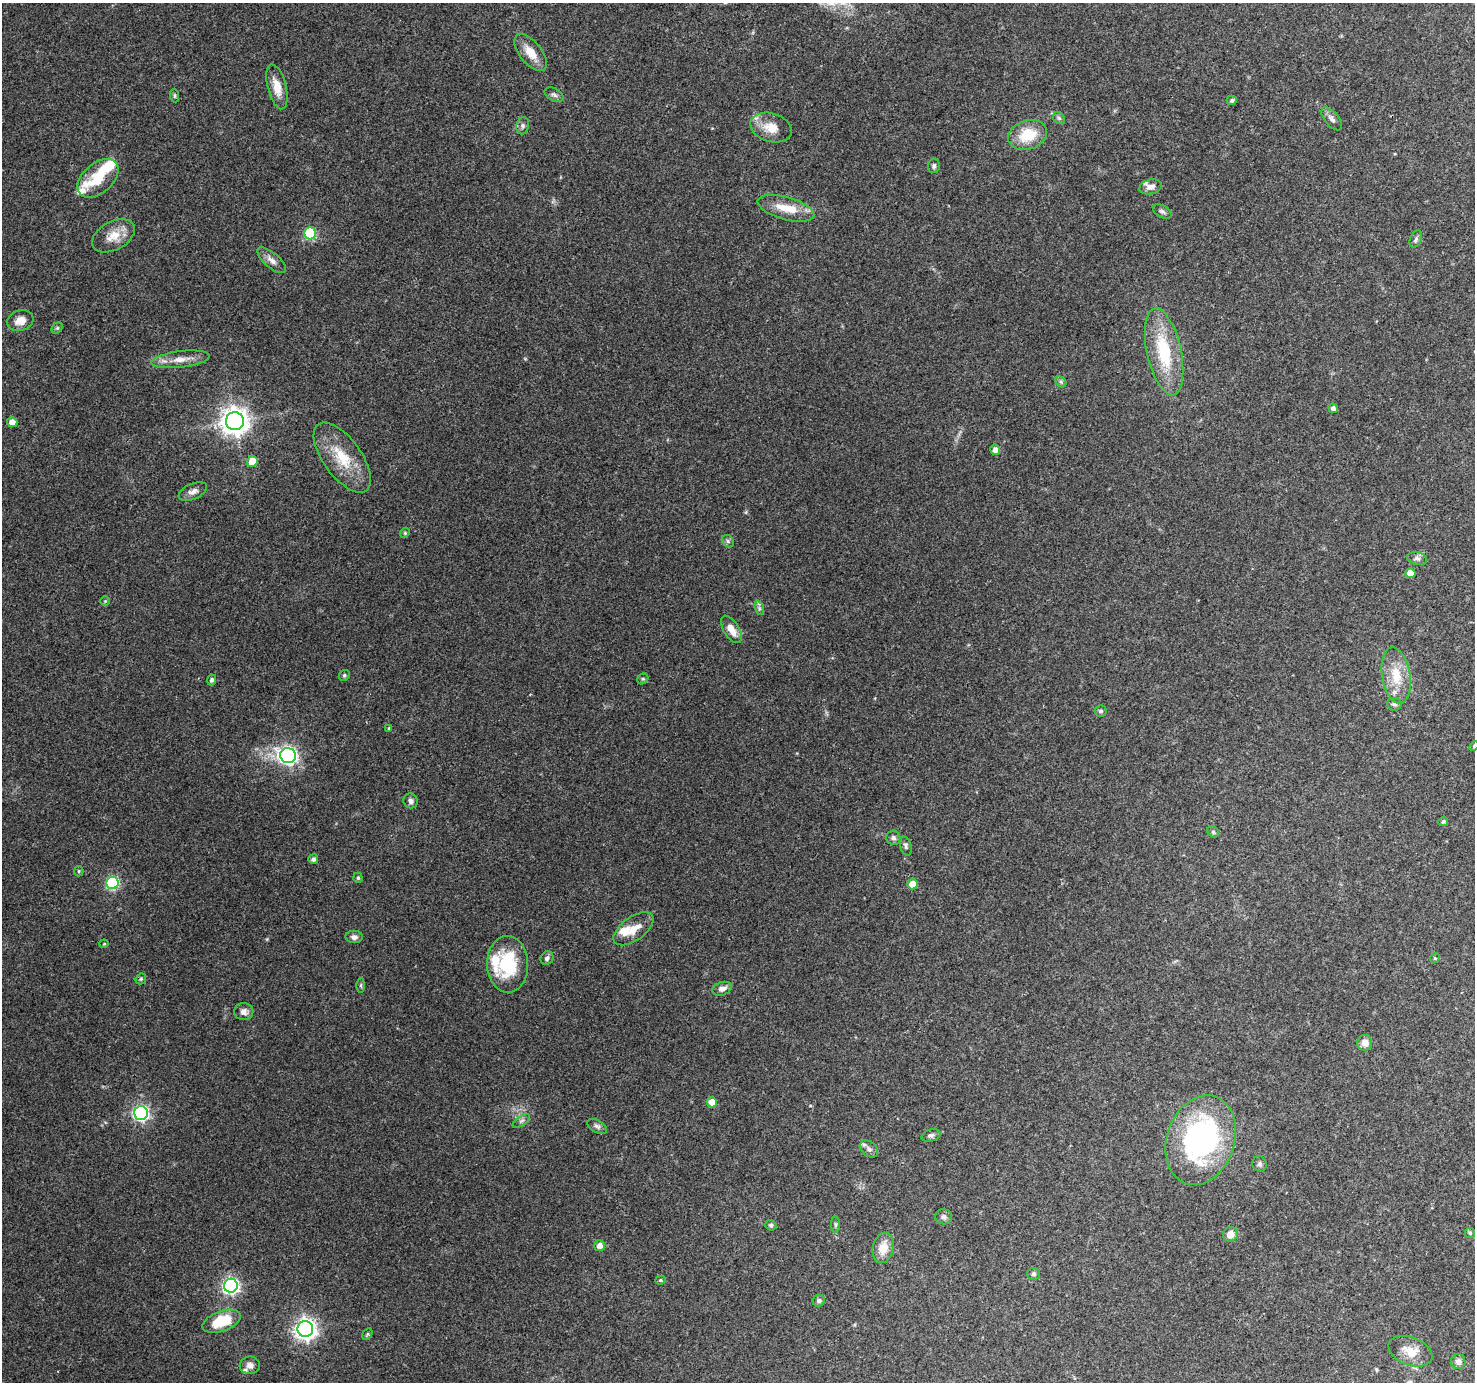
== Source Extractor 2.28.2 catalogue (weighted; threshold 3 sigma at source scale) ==
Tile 10 of 4 x 4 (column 2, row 3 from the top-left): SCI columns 1474-2946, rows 1568-2947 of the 5900 x 5964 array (HDU 1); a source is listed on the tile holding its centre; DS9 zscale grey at full resolution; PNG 1477 x 1384 px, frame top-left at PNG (2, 3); each listed source drawn as its Kron ellipse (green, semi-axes under 4 px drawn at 4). Shown black and unused: <1% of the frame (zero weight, under 3 of 4 exposures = <1% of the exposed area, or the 3 px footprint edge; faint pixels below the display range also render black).
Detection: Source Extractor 2.28.2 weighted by HDU 2 'WHT'; one run over the whole footprint, this tile lists its part. Background 0.114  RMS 0.0065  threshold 0.0294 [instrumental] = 3 sigma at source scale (4.5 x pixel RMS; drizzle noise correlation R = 1.50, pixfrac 1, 0.0396/0.0396 arcsec/px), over >= 5 px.
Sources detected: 101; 8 inside a brighter listed object's ellipse — not listed separately; the other 93 listed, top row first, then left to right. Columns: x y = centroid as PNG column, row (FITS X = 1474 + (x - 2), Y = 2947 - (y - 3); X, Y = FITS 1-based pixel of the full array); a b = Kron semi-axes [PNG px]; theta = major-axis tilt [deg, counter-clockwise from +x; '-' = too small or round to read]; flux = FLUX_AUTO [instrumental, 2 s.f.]
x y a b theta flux
531 53 22 11 -51 10
277 87 23 9 -76 9.9
554 95 10 6 -29 1.8
175 96 7 4 -85 1.1
1232 100 5 4 - 1.4
1059 118 7 5 -46 1.3
1332 119 14 6 -50 3.1
523 126 8 6 76 1.8
771 128 21 14 -17 11
1028 135 20 14 19 21
934 166 7 6 - 1.7
98 178 24 15 42 21
1151 187 11 7 13 4.2
786 208 29 11 -16 14
1162 211 10 6 -31 2
310 233 6 6 - 59
113 236 23 14 28 11
1416 239 9 5 67 1.8
272 260 18 7 -41 4.5
20 320 13 10 18 6.5
57 328 6 5 - 1
1164 352 44 17 -78 40
180 359 29 8 7 8.8
1061 382 6 4 -45 1.1
1333 408 4 4 - 2.7
235 421 9 9 - 710
12 422 5 5 - 5.6
995 450 5 5 - 3.5
342 458 41 19 -54 25
252 461 5 5 - 12
193 491 15 7 24 3.8
405 533 5 4 - 0.82
728 541 6 5 - 1.3
1417 558 10 6 -13 2.1
1410 573 5 5 - 6.9
105 601 4 4 - 0.71
759 608 7 4 -72 1.5
731 629 15 7 -58 7.6
344 675 6 5 - 1.1
1396 675 28 14 -81 18
643 679 6 5 - 0.97
212 680 5 4 - 1.4
1394 704 7 6 - 1.8
1100 711 6 5 - 1.4
389 728 4 4 - 0.75
1474 746 5 3 - 0.63
288 756 8 7 - 220
411 801 8 7 - 2.6
1443 821 5 4 - 1.3
1213 832 6 5 - 1
893 838 7 7 - 2.1
906 846 9 5 -74 1.8
313 859 5 5 - 1.9
79 871 5 4 - 0.85
358 878 5 4 - 1.2
112 883 6 6 - 82
913 884 5 5 - 10
633 929 23 11 35 10
354 937 8 6 -4 2.8
104 944 4 4 - 0.66
547 958 7 6 - 2
1435 958 5 4 - 0.86
508 964 28 20 -89 37
141 979 6 5 - 0.99
361 985 7 4 89 1
722 989 10 6 19 3.7
244 1012 9 8 - 3.8
1365 1043 8 7 - 5.4
712 1102 5 5 - 8
141 1113 7 7 - 150
521 1121 10 5 35 1.9
597 1126 11 6 -29 2.1
931 1135 10 6 15 1.9
1201 1140 46 34 71 140
869 1149 10 7 -40 2.5
1260 1164 8 7 - 1.7
944 1217 8 7 - 2.2
771 1225 6 5 - 1.3
835 1225 8 4 -90 1.1
1470 1233 5 5 - 1.1
1230 1234 7 7 - 4.7
599 1246 5 5 - 3.7
883 1248 15 10 77 10
1034 1274 6 6 - 1.6
660 1280 5 4 - 0.99
231 1286 7 7 - 200
819 1301 6 5 - 1.5
222 1321 20 10 20 25
305 1329 8 8 - 410
367 1334 6 4 60 0.98
1410 1351 23 14 -21 10
1458 1362 7 7 - 2.7
250 1365 10 9 - 3.3
Isophote crosses this tile's border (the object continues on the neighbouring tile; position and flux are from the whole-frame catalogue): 1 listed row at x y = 1474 746